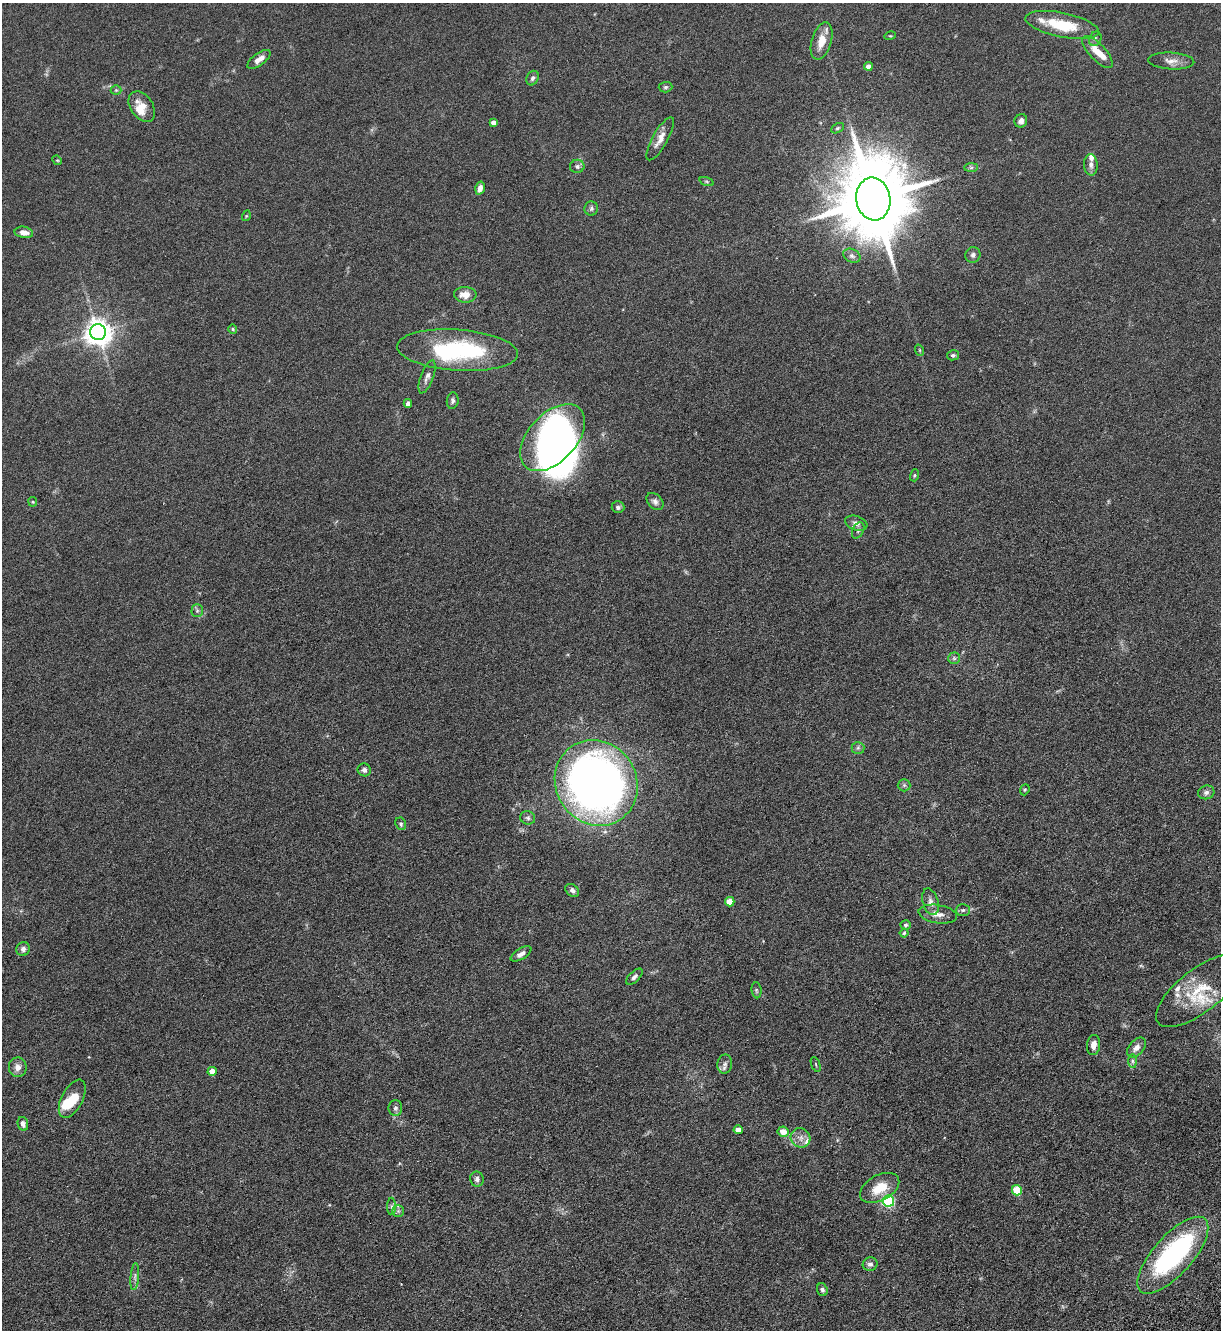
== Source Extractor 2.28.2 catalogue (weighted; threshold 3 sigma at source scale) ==
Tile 6 of 4 x 4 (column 2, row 2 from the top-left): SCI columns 1398-2616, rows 2739-4066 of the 5361 x 5481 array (HDU 1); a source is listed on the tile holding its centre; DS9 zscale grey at full resolution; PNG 1223 x 1332 px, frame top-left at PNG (2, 3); each listed source drawn as its Kron ellipse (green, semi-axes under 4 px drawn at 4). Nothing masked; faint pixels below the display range render black.
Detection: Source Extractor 2.28.2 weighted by HDU 2 'WHT'; one run over the whole footprint, this tile lists its part. Background 0.0665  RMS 0.0058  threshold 0.0236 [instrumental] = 3 sigma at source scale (4.09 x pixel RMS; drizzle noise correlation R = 1.36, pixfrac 0.8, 0.05/0.05 arcsec/px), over >= 5 px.
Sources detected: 103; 6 inside a brighter object's white glare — neither listed nor drawn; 8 inside a brighter listed object's ellipse — not listed separately; the other 89 listed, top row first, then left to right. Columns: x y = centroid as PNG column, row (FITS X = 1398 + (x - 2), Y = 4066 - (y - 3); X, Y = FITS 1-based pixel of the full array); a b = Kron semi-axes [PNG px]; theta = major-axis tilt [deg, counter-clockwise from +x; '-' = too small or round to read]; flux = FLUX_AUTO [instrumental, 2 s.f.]
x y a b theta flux
1062 25 37 12 -12 20
890 36 5 3 - 0.49
1095 39 7 6 - 1.2
822 41 19 10 73 7.8
1097 52 20 8 -47 7.5
259 59 14 6 36 3.7
1171 61 23 8 -3 4.3
868 66 4 4 - 3.4
533 78 7 6 - 1.5
665 87 7 5 2 0.94
116 90 5 5 - 0.78
142 107 17 11 -56 6.4
1021 121 7 6 - 2.2
493 122 4 4 - 2.6
837 128 7 4 27 0.86
660 139 24 7 61 4.9
57 160 5 4 - 0.58
1091 165 11 6 -88 2.4
577 166 7 6 - 1.6
971 168 7 4 1 0.94
707 181 7 3 -19 0.76
480 188 6 4 73 3.1
873 199 21 17 -80 6800
591 208 7 7 - 1.4
246 216 5 3 - 0.46
24 232 9 5 -10 3.7
973 255 8 7 - 1.7
852 256 9 6 -27 1.8
465 295 11 8 -2 5.3
233 329 4 4 - 0.61
98 332 8 8 - 590
457 350 60 20 -4 58
919 350 6 3 -70 0.49
953 355 6 5 - 1.1
427 377 17 6 69 2.6
453 401 8 6 83 1.3
408 403 4 4 - 2
553 438 40 24 47 170
915 475 6 4 74 0.7
33 502 5 4 - 0.57
655 502 10 7 -45 2
618 507 6 6 - 1.4
856 523 11 7 -18 2.2
858 530 8 5 63 1.3
197 611 6 5 - 1.1
954 658 6 6 - 1.1
858 748 6 6 - 1.2
364 770 7 6 - 1.6
596 783 44 40 -56 390
904 785 6 6 - 1.1
1025 790 6 4 68 0.63
1206 792 8 7 - 1.7
528 818 7 6 - 1.5
401 824 6 5 - 1
572 890 8 5 -40 1.5
730 902 5 4 - 9.4
930 902 14 7 -75 3
963 910 7 6 - 1.3
938 914 19 9 -9 4.4
906 925 5 4 - 1.1
904 933 4 4 - 0.75
23 949 7 6 - 2
521 954 12 5 31 2.6
634 977 10 5 45 1.6
756 990 8 5 -84 0.92
1199 991 52 21 38 23
1094 1045 10 6 84 3.8
1136 1048 12 7 47 3.2
1132 1061 7 4 -89 1.2
725 1064 9 7 80 2.1
816 1064 8 2 -69 0.56
18 1067 10 9 - 3.4
212 1071 4 4 - 5.1
72 1099 21 10 62 12
395 1108 8 7 - 1.5
23 1124 7 5 -77 2.3
738 1130 4 4 - 4.7
783 1132 5 5 - 5.7
801 1138 10 9 - 3.5
477 1179 7 6 - 1.6
880 1188 21 12 28 11
1017 1190 5 5 - 20
888 1201 6 5 - 64
391 1206 9 4 -90 1.1
398 1211 5 5 - 1.1
1173 1255 48 19 48 87
870 1264 7 6 - 2
135 1277 13 3 85 1.7
822 1290 6 5 - 1.2